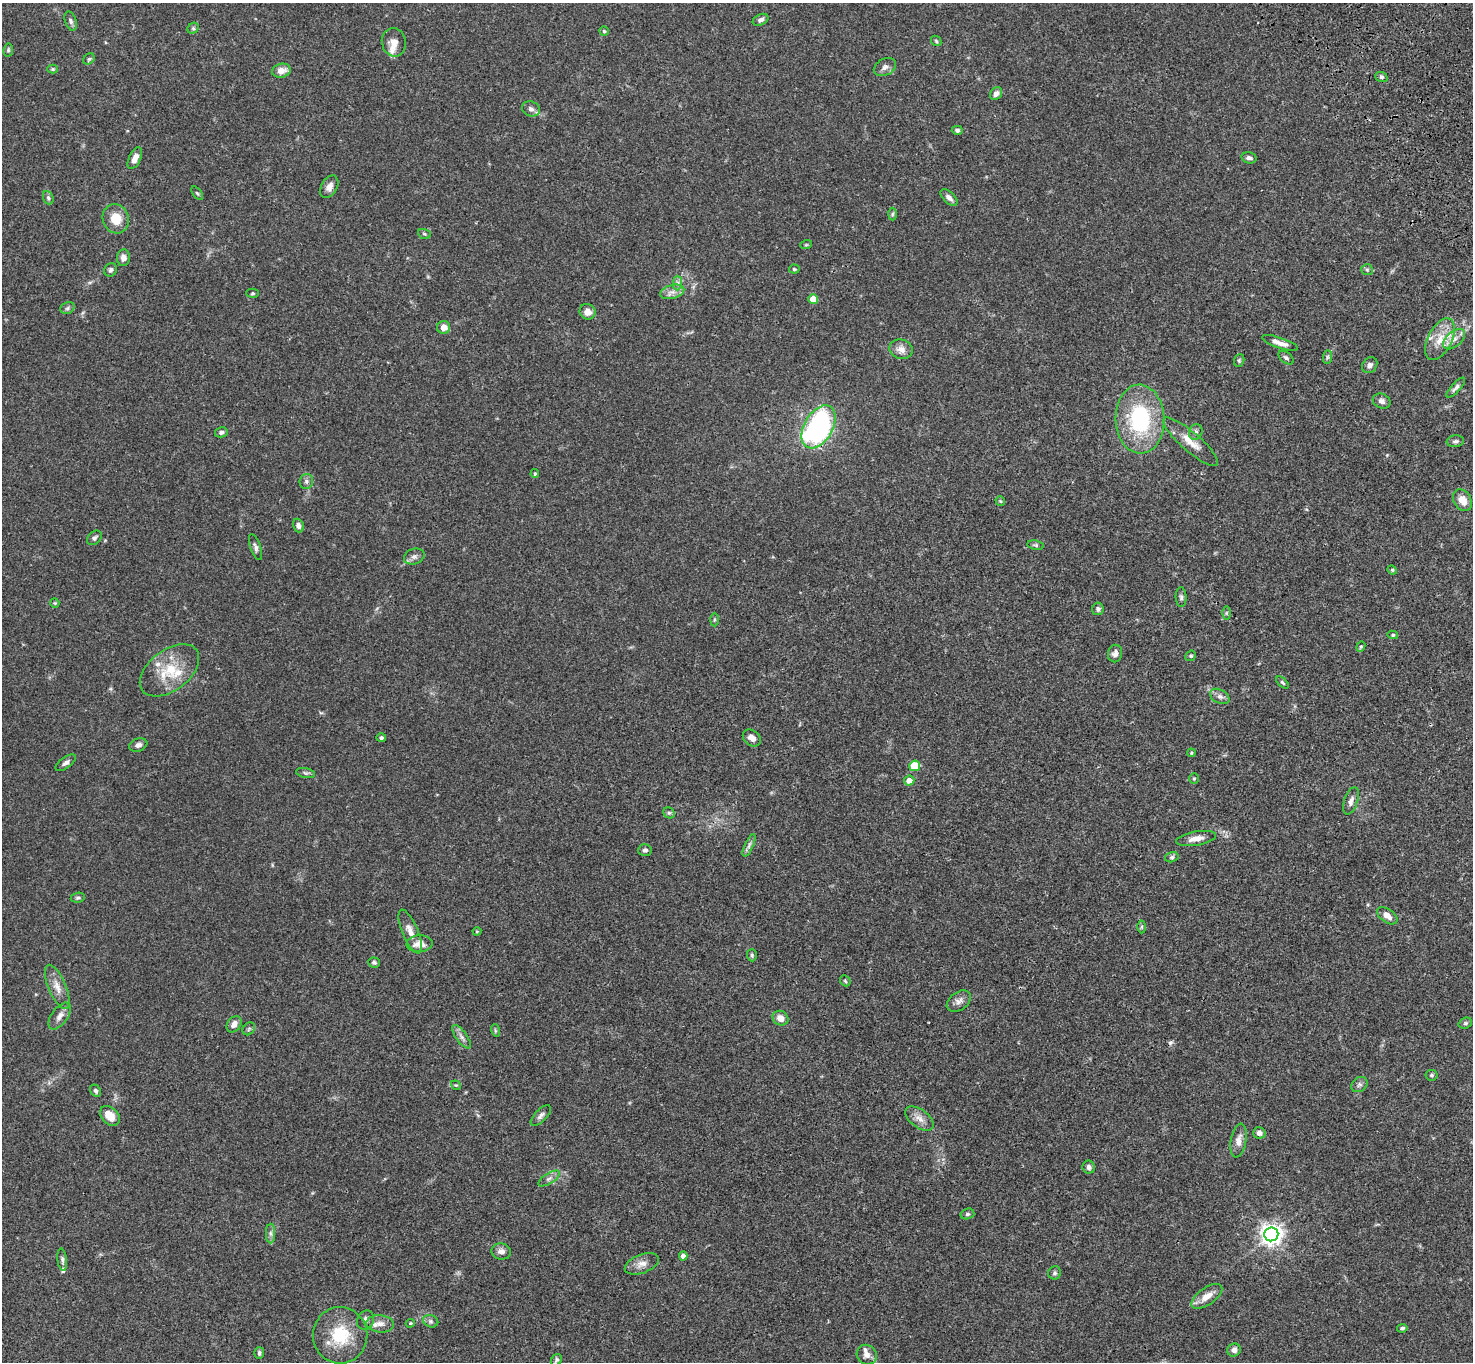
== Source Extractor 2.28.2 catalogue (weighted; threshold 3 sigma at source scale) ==
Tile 10 of 4 x 4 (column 2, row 3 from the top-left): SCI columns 1577-3047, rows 1741-3100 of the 6094 x 6064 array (HDU 1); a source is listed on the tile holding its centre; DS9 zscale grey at full resolution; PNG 1475 x 1364 px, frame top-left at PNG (2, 3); each listed source drawn as its Kron ellipse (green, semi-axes under 4 px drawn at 4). Shown black and unused: <1% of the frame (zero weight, under 3 of 4 exposures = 6% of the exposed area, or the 3 px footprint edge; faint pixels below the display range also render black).
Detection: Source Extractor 2.28.2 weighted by HDU 2 'WHT'; one run over the whole footprint, this tile lists its part. Background 0.0621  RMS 0.0055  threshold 0.0245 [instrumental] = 3 sigma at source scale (4.5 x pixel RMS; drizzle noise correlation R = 1.50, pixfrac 1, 0.05/0.05 arcsec/px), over >= 5 px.
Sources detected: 143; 1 cosmic-ray / hot-pixel residue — neither listed nor drawn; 5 inside a brighter listed object's ellipse — not listed separately; the other 137 listed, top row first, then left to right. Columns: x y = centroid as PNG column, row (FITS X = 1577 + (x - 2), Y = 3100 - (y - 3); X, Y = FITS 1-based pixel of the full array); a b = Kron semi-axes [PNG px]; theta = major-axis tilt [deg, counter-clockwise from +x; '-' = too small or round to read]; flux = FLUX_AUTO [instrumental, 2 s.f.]
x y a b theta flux
761 20 8 5 25 1.6
71 21 10 5 -72 1.4
193 28 6 5 - 0.92
604 31 4 4 - 0.72
936 41 6 4 -46 0.75
394 42 14 12 -77 4.4
8 50 7 5 79 0.76
89 59 6 5 - 0.84
885 67 12 8 27 2.5
53 69 5 4 - 0.68
281 71 9 7 15 4.6
1381 77 6 5 - 0.92
996 94 7 5 52 2.2
531 109 9 7 -25 2.1
957 130 5 4 - 1.2
135 158 11 6 65 3.4
1249 158 7 5 -14 1.7
329 187 12 8 60 3
197 193 8 4 -54 0.8
949 197 10 5 -43 2.1
48 198 7 5 -69 1
892 214 6 4 88 0.79
116 219 15 13 -72 9.2
424 234 6 5 - 0.83
806 245 6 3 19 0.58
123 258 8 6 85 3
794 269 5 4 - 0.65
111 270 7 6 - 1.5
1367 270 6 5 - 0.86
677 283 7 4 89 1.3
672 292 12 6 15 3.1
252 293 6 4 1 0.76
813 299 5 5 - 10
67 308 7 5 22 1.2
587 312 8 7 - 3.3
444 327 6 6 - 4.1
1440 339 22 12 63 9.8
1454 339 13 7 41 3.9
1280 343 19 5 -19 3.7
901 349 12 9 -15 4
1327 357 7 4 89 0.96
1286 358 8 5 -38 1.2
1239 360 6 5 - 0.82
1370 365 8 7 - 2
1456 387 13 4 47 1.7
1382 401 9 7 -23 2.2
1140 419 34 24 -88 50
819 427 23 14 59 110
221 432 6 5 - 1.4
1196 432 8 6 67 1.6
1455 441 9 6 6 1.3
1191 442 35 9 -41 8.2
535 474 4 4 - 0.7
306 481 7 6 - 1.5
1462 500 12 8 -58 5.4
1000 501 5 4 - 0.61
298 526 7 5 -73 1.6
94 538 8 6 44 1.4
1035 545 8 4 -10 0.89
256 547 14 5 -71 1.6
414 557 10 7 20 2.1
1392 570 5 4 - 0.63
1181 597 10 5 -89 1.4
55 603 5 4 - 0.55
1098 609 6 6 - 1.3
1226 613 6 4 89 0.71
714 619 7 4 90 0.67
1393 635 5 4 - 0.85
1361 647 5 4 - 0.65
1115 653 9 7 77 2.1
1191 656 5 4 - 0.82
169 670 34 20 37 18
1282 683 7 4 -42 0.84
1220 696 10 6 -29 2.1
381 738 5 4 - 1
752 738 10 7 -37 3
138 745 9 6 19 2
1191 753 4 3 - 0.47
66 763 12 5 36 1.8
915 766 5 5 - 19
306 773 9 5 -11 1.2
1194 779 5 4 - 0.7
909 780 5 5 - 4.1
1351 801 14 6 72 2.5
669 813 6 5 - 0.94
1196 839 20 7 10 5.1
749 845 12 4 66 1.7
645 850 6 5 - 1.4
1172 857 7 5 15 0.97
78 898 7 5 7 0.99
1387 916 11 6 -35 3.8
1141 927 6 4 88 0.65
477 931 4 4 - 0.48
410 932 23 8 -67 5
419 944 13 8 3 5.3
752 955 6 5 - 0.82
374 962 6 5 - 1
845 981 6 4 -47 0.74
57 987 24 9 -67 5.4
959 1001 13 9 37 2.8
60 1016 15 8 54 3.3
780 1018 8 7 - 4.4
1465 1023 7 5 20 0.93
234 1024 9 6 54 3.2
249 1029 7 5 46 0.96
495 1030 6 4 -73 0.71
461 1037 14 5 -54 2.4
1431 1075 6 5 - 0.93
1359 1084 9 7 36 1.6
456 1085 5 4 - 0.57
95 1091 6 5 - 1.2
541 1115 13 6 45 1.9
110 1116 11 8 -45 7
919 1118 16 9 -36 4.2
1259 1133 6 5 - 2
1238 1141 17 7 80 4
1089 1167 6 6 - 1.9
549 1179 12 5 32 2
967 1214 7 5 16 0.97
271 1233 10 4 -90 1.6
1271 1234 7 7 - 370
501 1251 10 8 -11 2.5
683 1256 4 4 - 2.9
62 1260 11 4 -83 1.3
642 1264 18 9 21 4.2
1055 1273 7 6 - 1.1
1207 1296 18 8 35 5.9
365 1320 10 8 65 2.5
431 1321 8 6 -21 1.3
410 1323 4 3 - 0.53
380 1324 14 8 -5 3.7
1402 1328 5 3 - 1
340 1335 28 27 - 22
1234 1350 7 6 - 2.3
259 1353 6 5 - 1.1
867 1355 10 9 - 3
556 1360 6 5 - 0.97